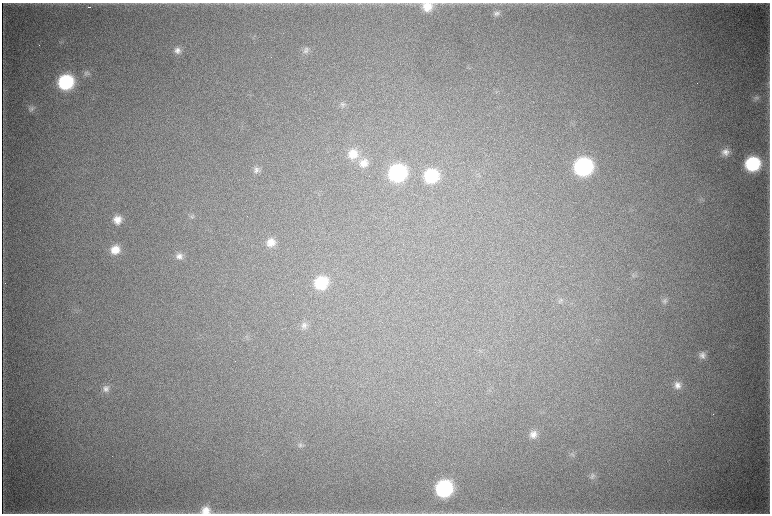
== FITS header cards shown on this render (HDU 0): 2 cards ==
NAXIS1  =                 1536 / length of data axis 1
NAXIS2  =                 1023 / length of data axis 2

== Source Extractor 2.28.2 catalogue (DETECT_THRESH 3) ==
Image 1536 x 1023 px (HDU 0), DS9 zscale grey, zoomed out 1/2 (1 PNG px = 2 x 2 image px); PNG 772 x 516 px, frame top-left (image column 1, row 1022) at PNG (2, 3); no overlay
Background 5280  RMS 42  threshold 125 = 3 sigma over >= 5 px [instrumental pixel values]
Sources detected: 41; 3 cannot appear on this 1/2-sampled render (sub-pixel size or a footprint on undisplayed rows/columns) and are not listed; the other 38 listed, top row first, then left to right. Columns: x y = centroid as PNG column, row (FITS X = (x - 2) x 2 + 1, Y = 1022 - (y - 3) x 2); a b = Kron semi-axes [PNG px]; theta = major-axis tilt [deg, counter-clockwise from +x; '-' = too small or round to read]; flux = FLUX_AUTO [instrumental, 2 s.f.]
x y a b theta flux
89 7 3 2 - 3.8e+03
427 7 12 10 12 1.4e+05
497 13 9 7 25 3.8e+04
177 50 9 8 - 5.4e+04
306 50 9 9 - 4.7e+04
87 74 9 7 24 3.3e+04
66 82 12 11 - 9.3e+05
4 90 3 3 - 6.4e+03
756 98 9 6 -2 2.9e+04
342 104 6 4 80 1.9e+04
31 108 8 7 - 3.4e+04
725 152 9 9 - 7.0e+04
353 154 13 12 - 1.6e+05
363 163 12 11 - 1.1e+05
753 164 12 11 - 8.0e+05
583 167 12 12 - 1.6e+06
256 170 9 8 - 4.3e+04
397 173 12 11 - 1.3e+06
431 176 12 11 - 5.6e+05
192 216 8 5 57 2.2e+04
117 220 10 9 - 1.0e+05
271 242 10 10 - 1.0e+05
115 250 11 10 - 1.4e+05
179 256 10 9 - 6.2e+04
634 275 9 6 -29 2.8e+04
321 283 12 11 - 4.1e+05
560 300 8 5 28 2.7e+04
664 301 8 8 - 3.5e+04
304 325 10 7 69 4.2e+04
702 355 10 9 - 5.6e+04
677 385 11 10 - 7.6e+04
106 388 9 9 - 4.8e+04
533 434 10 10 - 7.5e+04
301 444 8 7 - 3.0e+04
572 454 6 5 - 2.2e+04
592 476 9 8 - 3.5e+04
444 489 12 11 - 1.2e+06
205 510 13 10 8 1.2e+05
At the frame edge (FLAGS 8, measured only in part): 2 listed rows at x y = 427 7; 205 510
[3 sub-pixel or undisplayed-footprint detections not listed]